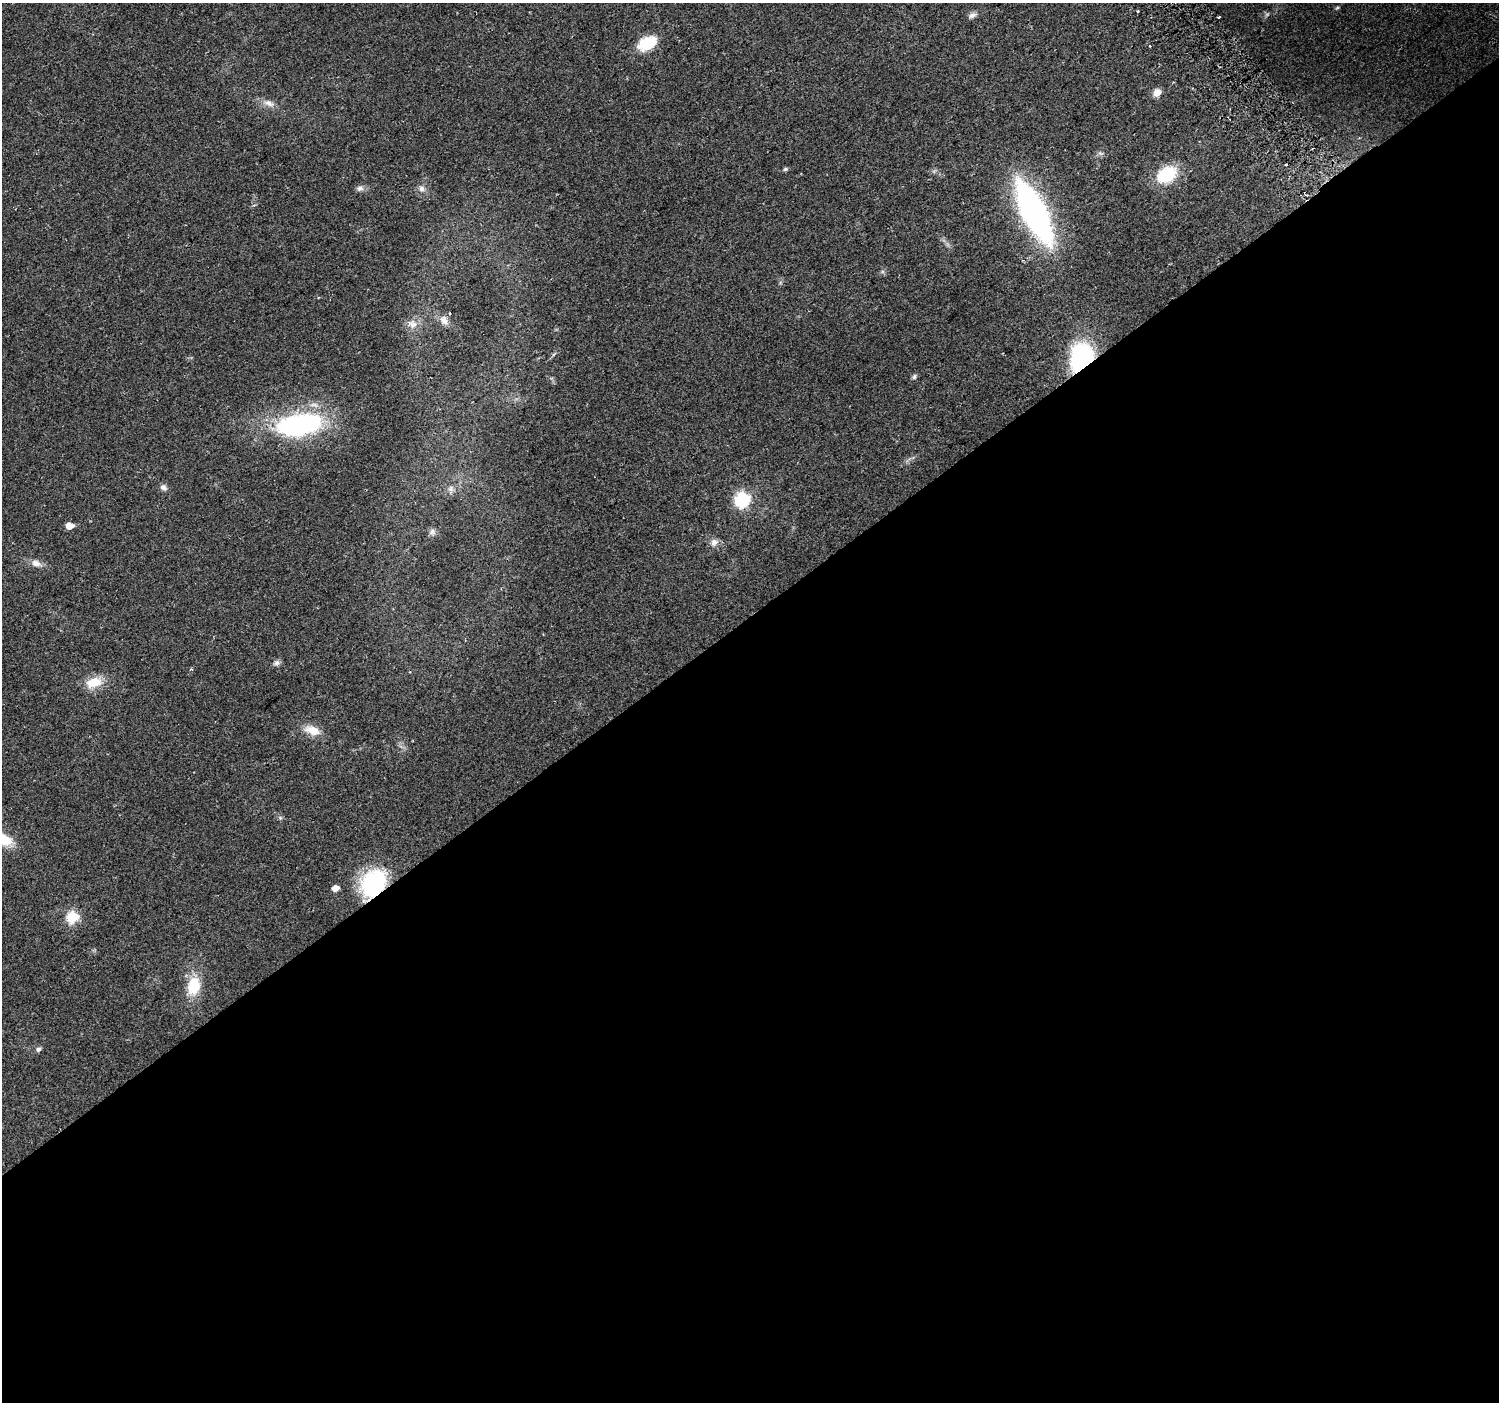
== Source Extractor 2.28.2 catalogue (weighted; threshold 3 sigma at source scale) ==
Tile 15 of 4 x 4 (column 3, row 4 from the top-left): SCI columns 3027-4523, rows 223-1622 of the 6047 x 5984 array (HDU 1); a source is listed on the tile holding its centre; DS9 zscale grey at full resolution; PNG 1501 x 1404 px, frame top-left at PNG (2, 3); no overlay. Shown black and unused: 56% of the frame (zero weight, under 2 of 3 exposures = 2% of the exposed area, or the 3 px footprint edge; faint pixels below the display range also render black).
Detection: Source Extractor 2.28.2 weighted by HDU 2 'WHT'; one run over the whole footprint, this tile lists its part. Background 0.0578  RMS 0.011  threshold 0.0499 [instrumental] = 3 sigma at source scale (4.5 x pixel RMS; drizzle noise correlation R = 1.50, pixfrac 1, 0.0396/0.0396 arcsec/px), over >= 5 px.
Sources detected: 40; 1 too faint to see at this stretch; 3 cosmic-ray / hot-pixel residue — not listed; the other 36 listed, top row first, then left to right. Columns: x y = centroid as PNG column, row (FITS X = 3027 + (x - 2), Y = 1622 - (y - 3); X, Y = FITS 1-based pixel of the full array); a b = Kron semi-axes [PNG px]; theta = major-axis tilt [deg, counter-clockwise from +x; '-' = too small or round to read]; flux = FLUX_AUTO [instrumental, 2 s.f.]
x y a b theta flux
1337 8 7 3 36 1.4
1138 11 3 3 - 1.2
972 15 13 7 29 4.5
1219 17 3 2 - 1.8
647 43 19 12 26 39
1157 93 10 8 52 8
269 103 17 8 -18 8.5
1100 153 7 4 -19 2.2
1286 165 3 2 - 1.4
785 169 6 5 - 2.1
1167 174 18 13 33 57
360 188 10 8 13 4.2
421 189 11 8 -88 5.7
1034 212 51 18 -63 390
444 320 14 9 -52 7.3
412 324 14 11 -36 8.9
1082 359 22 16 71 170
914 377 7 5 74 2.4
300 424 36 17 10 260
163 487 9 7 -44 4.3
451 489 9 8 - 4.7
742 499 7 6 - 200
69 526 6 5 - 12
432 532 10 8 -77 4.2
714 542 11 9 46 6.2
36 563 15 8 -18 7.8
277 663 10 6 18 3.5
94 682 23 13 16 22
312 730 21 11 -18 16
280 817 6 4 -20 1.8
3 839 22 11 -27 31
373 884 34 25 54 99
335 888 5 4 - 10
72 917 6 6 - 100
193 986 24 16 79 34
38 1049 7 6 - 3.4
Overlapping masked pixels (flux is a lower limit): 2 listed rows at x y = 1082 359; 373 884
Isophote crosses this tile's border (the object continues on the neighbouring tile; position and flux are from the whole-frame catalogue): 1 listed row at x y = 3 839